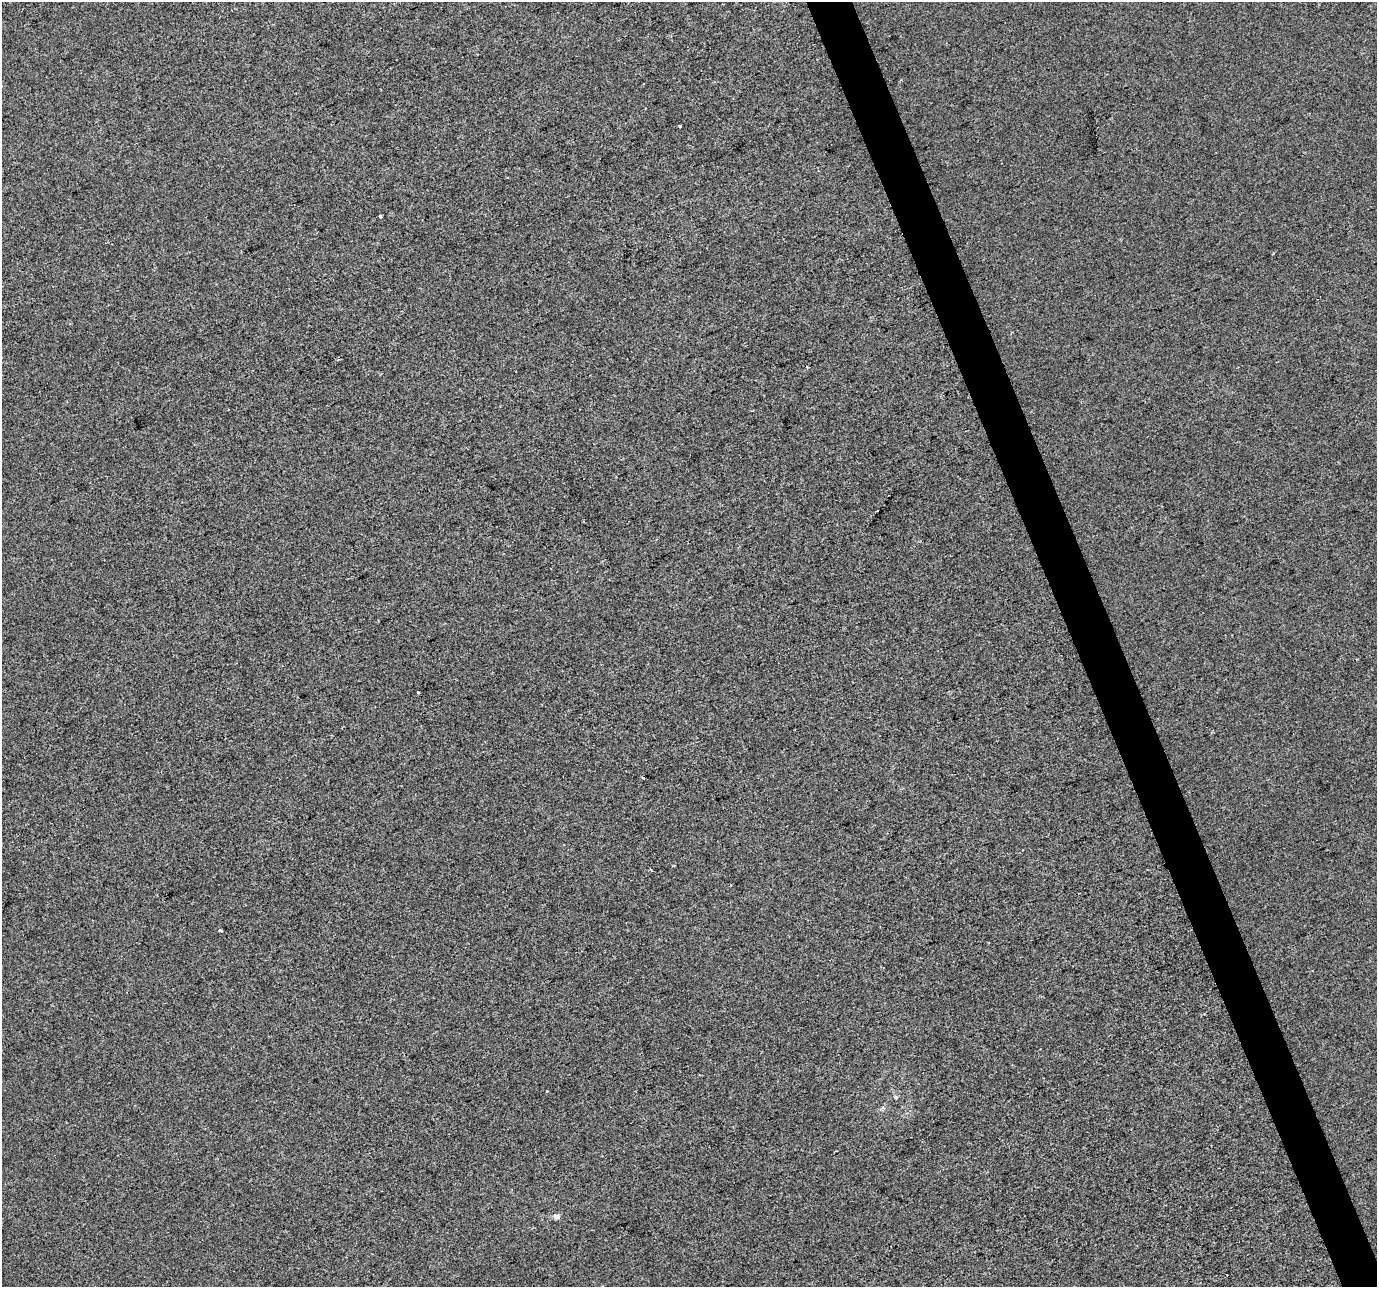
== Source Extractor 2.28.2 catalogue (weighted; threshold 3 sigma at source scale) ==
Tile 6 of 4 x 4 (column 2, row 2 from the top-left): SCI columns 1377-2751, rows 2698-3982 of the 5501 x 5340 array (HDU 1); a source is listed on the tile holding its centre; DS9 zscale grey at full resolution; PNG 1379 x 1289 px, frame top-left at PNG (2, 2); no overlay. Shown black and unused: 3% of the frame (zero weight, under 2 of 3 exposures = <1% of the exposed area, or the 3 px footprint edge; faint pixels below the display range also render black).
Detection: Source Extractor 2.28.2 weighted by HDU 2 'WHT'; one run over the whole footprint, this tile lists its part. Background -1.26e-04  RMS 0.0056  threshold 0.0253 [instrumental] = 3 sigma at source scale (4.5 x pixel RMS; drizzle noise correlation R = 1.50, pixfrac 1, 0.0396/0.0396 arcsec/px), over >= 5 px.
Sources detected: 10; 4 cosmic-ray / hot-pixel residue — not listed; the other 6 listed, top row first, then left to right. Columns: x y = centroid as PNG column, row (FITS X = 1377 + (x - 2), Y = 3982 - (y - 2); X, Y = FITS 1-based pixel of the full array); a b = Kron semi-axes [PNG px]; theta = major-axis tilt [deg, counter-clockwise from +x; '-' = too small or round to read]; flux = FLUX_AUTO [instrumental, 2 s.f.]
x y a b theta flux
680 127 3 3 - 3.2
380 216 3 3 - 1.5
417 692 3 3 - 1.8
220 931 3 3 - 1.8
895 1097 5 4 - 0.66
556 1217 8 6 -9 2.1